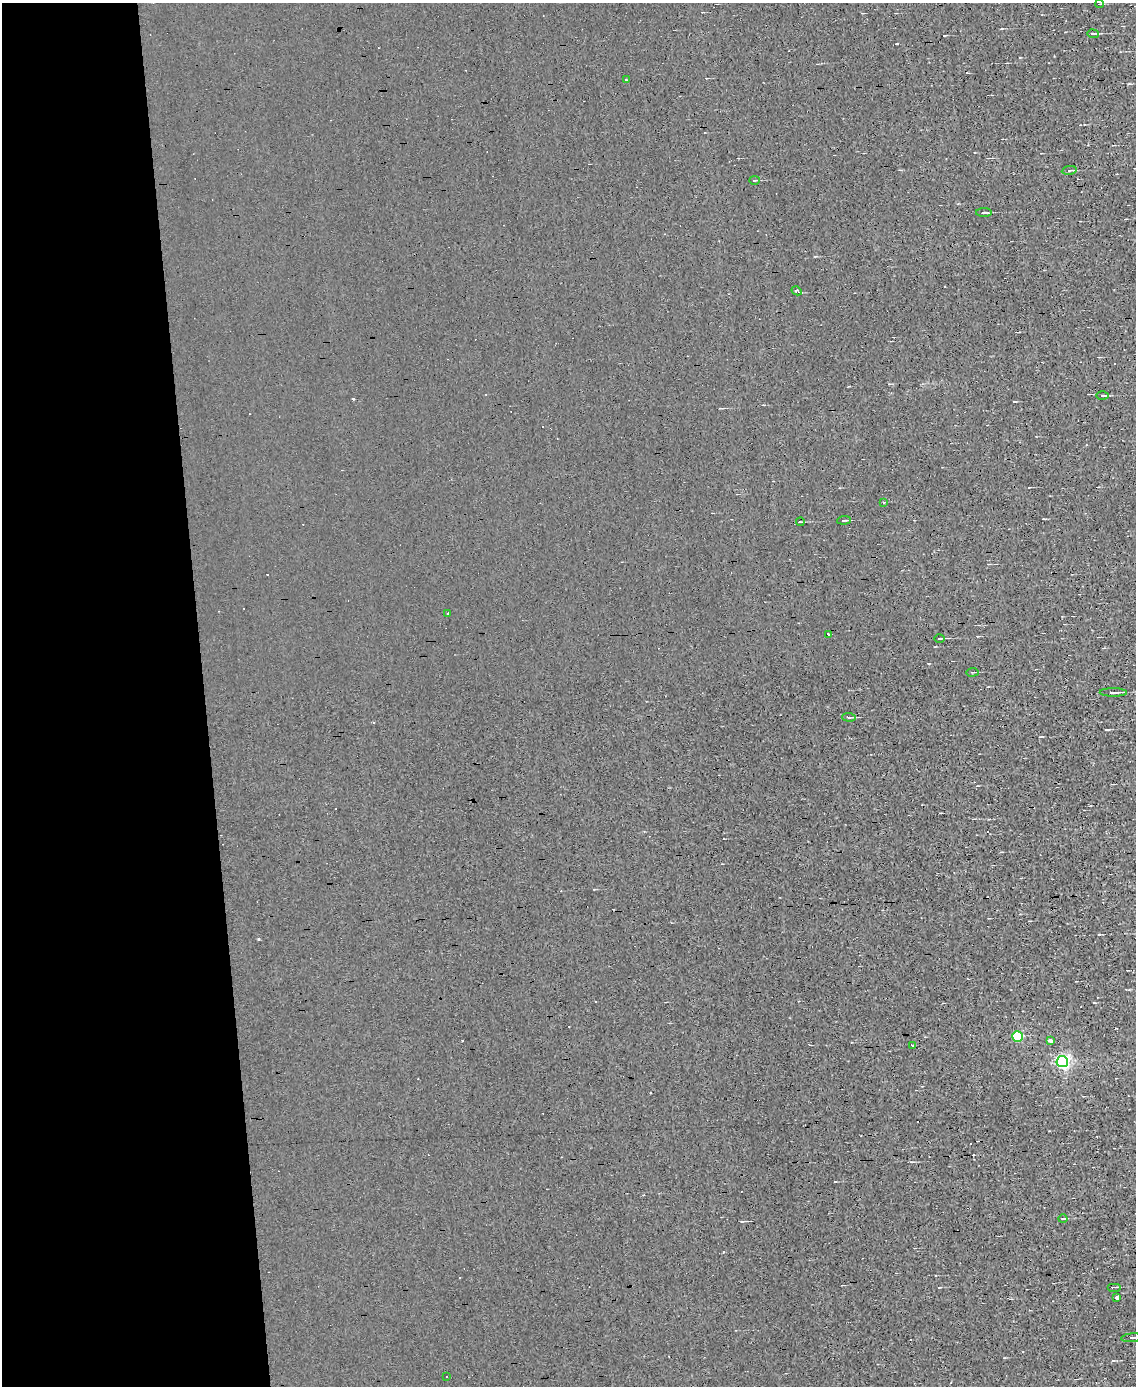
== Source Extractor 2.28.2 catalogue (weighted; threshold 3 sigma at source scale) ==
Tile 5 of 4 x 3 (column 1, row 2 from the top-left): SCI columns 1-1134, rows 1518-2901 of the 4534 x 4526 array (HDU 1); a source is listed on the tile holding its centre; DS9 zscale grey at full resolution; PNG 1138 x 1388 px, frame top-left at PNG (2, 3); each listed source drawn as its Kron ellipse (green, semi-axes under 4 px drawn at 4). Shown black and unused: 18% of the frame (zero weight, under 3 of 4 exposures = <1% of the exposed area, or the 3 px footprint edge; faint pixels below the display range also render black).
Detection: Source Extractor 2.28.2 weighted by HDU 2 'WHT'; one run over the whole footprint, this tile lists its part. Background 0.0026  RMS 0.011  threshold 0.0484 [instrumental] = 3 sigma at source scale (4.5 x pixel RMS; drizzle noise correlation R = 1.50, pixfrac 1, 0.05/0.05 arcsec/px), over >= 5 px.
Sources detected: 44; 18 cosmic-ray / hot-pixel residue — neither listed nor drawn; the other 26 listed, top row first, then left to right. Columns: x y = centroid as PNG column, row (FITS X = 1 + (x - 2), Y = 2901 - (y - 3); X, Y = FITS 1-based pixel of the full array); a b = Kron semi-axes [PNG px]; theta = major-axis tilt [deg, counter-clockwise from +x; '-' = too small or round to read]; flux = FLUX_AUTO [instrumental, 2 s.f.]
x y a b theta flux
1100 4 4 2 - 1.1
1093 34 5 3 - 1.3
626 80 3 2 - 1.1
1069 170 7 3 9 1.4
754 180 5 2 - 0.89
984 212 8 3 0 1.7
797 291 5 3 - 2.9
1102 396 6 3 1 1.4
884 502 3 2 - 0.85
844 520 7 2 5 1.2
800 522 4 2 - 1.1
448 613 3 2 - 1.1
829 634 4 3 - 6.5
939 638 5 2 - 1.2
972 672 6 2 4 1.1
1113 692 13 3 0 3.6
849 717 7 3 -1 1.5
1017 1036 5 5 - 64
1051 1040 4 3 - 8.8
912 1045 3 3 - 2.3
1062 1061 5 5 - 230
1063 1219 4 3 - 0.98
1114 1287 7 2 0 1.1
1116 1298 4 3 - 4.8
1132 1338 11 3 4 2.8
447 1376 2 2 - 1.2
Isophote crosses this tile's border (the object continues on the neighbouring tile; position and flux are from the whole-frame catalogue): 1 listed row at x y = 1132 1338
Unlisted compact peaks at least as high as the median listed source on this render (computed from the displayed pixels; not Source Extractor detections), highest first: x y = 1099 934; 897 44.